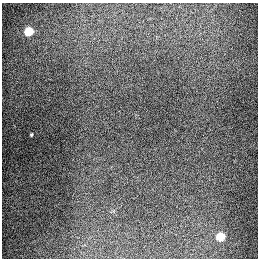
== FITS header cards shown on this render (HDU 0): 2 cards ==
NAXIS1  =                  256
NAXIS2  =                  256

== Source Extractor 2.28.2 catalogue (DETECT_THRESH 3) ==
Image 256 x 256 px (HDU 0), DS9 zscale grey, 1 PNG px = 1 image px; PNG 260 x 260 px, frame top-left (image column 1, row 256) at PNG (2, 3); no overlay
Background 1280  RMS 27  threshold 80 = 3 sigma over >= 5 px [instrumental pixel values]
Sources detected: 3; all 3 listed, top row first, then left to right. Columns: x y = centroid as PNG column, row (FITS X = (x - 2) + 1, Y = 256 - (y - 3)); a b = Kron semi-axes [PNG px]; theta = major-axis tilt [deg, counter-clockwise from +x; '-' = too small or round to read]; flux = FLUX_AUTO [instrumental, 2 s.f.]
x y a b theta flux
29 31 5 5 - 94000
31 135 3 3 - 2200
220 236 5 5 - 71000